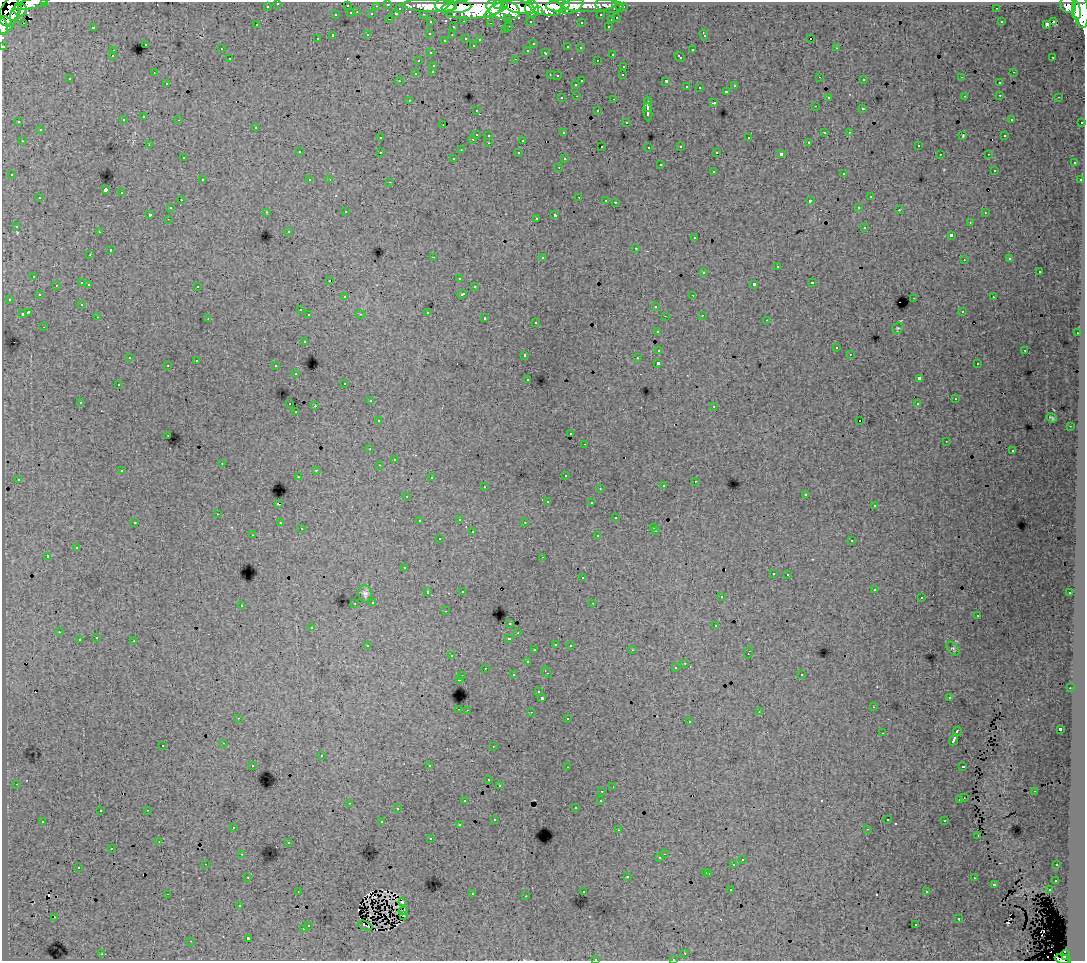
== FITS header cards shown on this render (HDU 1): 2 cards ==
NAXIS1  =                 1083
NAXIS2  =                  959

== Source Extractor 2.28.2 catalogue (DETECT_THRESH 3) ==
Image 1083 x 959 px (HDU 1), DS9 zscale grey, 1 PNG px = 1 image px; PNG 1087 x 963 px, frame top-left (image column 1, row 959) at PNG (2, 2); each listed source drawn as its Kron ellipse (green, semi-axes under 4 px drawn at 4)
Background 53.9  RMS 0.56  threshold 1.69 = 3 sigma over >= 5 px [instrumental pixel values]
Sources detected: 466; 2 with non-positive FLUX_AUTO (blend fragments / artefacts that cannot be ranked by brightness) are neither listed nor drawn; the other 464 listed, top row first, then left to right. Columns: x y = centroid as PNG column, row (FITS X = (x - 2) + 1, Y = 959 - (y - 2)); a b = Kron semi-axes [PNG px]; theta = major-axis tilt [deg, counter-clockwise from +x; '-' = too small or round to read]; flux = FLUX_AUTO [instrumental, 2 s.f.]
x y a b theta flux
45 2 3 2 - 1100
32 3 17 5 15 33000
278 3 3 3 - 780
388 4 3 3 - 1300
497 4 4 3 - 19000
589 5 26 7 2 25000
1068 5 8 7 - 38000
267 6 3 3 - 520
347 6 3 3 - 420
376 6 3 2 - 200
430 6 27 6 -2 97000
445 6 10 7 4 77000
558 6 12 5 4 47000
572 6 12 6 26 39000
609 6 14 6 -9 10000
457 7 15 5 5 80000
519 7 16 6 -13 120000
546 7 17 8 -10 99000
620 7 3 3 - 640
623 7 3 3 - 810
400 8 3 3 - 350
476 8 32 10 7 270000
996 8 3 2 - 110
503 9 17 9 -16 190000
532 9 9 6 -83 71000
20 10 7 6 - 27000
494 10 12 4 36 45000
1081 10 18 7 -83 190000
538 11 4 3 - 24000
1076 11 9 4 -85 76000
16 12 10 4 64 30000
357 12 3 2 - 57
351 13 3 3 - 290
372 14 3 3 - 370
396 14 3 3 - 560
423 14 3 2 - 490
8 15 20 9 71 94000
336 15 3 3 - 99
601 15 3 3 - 430
508 18 3 3 - 350
617 18 3 3 - 130
389 19 3 2 - 91
611 20 3 3 - 150
5 21 7 4 -27 47000
464 21 3 2 - 130
530 21 3 3 - 530
431 22 3 3 - 1000
581 22 3 2 - 48
1001 22 3 2 - 39
1054 22 3 3 - 2500
23 23 2 2 - 28
490 23 3 2 - 33
1046 24 4 3 - 290
257 25 2 2 - 23
3 26 8 5 -83 21000
509 26 3 2 - 130
608 26 3 2 - 150
93 27 3 2 - 330
453 27 3 2 - 43
505 30 3 2 - 78
430 33 3 3 - 69
704 34 5 2 - 91
368 35 3 3 - 170
452 35 3 2 - 63
332 36 3 3 - 460
466 38 3 3 - 87
811 38 3 3 - 19000
318 39 3 3 - 54
445 40 3 2 - 32
480 40 3 2 - 58
145 44 3 3 - 140
533 44 2 2 - 36
473 45 3 3 - 57
3 46 3 3 - 2400
568 47 3 3 - 230
580 48 3 2 - 76
836 48 3 2 - 86
221 49 3 2 - 57
528 50 3 3 - 70
692 50 3 3 - 130
113 51 3 2 - 100
431 53 3 3 - 110
546 53 4 3 - 110
612 54 3 3 - 160
112 56 3 2 - 56
680 57 6 3 -44 150
1053 57 3 2 - 61
230 59 3 2 - 45
516 59 3 2 - 230
597 60 3 2 - 69
419 61 3 2 - 38
434 65 3 3 - 130
624 66 3 3 - 180
433 71 3 3 - 120
1013 72 3 2 - 150
154 73 2 2 - 28
416 73 3 2 - 100
550 75 3 2 - 59
623 75 3 2 - 42
557 76 3 3 - 49
820 77 3 2 - 41
962 77 3 3 - 23
70 79 3 3 - 81
864 80 3 2 - 110
399 81 4 3 - 47
582 81 3 2 - 270
666 81 3 3 - 380
167 83 3 2 - 76
999 83 3 3 - 180
576 84 3 3 - 120
735 86 3 3 - 78
686 87 3 3 - 44
699 88 3 2 - 45
726 91 3 3 - 150
1000 95 3 2 - 73
577 96 3 2 - 130
965 96 3 2 - 21
828 97 3 3 - 99
1059 97 3 2 - 71
562 98 3 2 - 88
614 99 3 2 - 110
409 100 3 2 - 92
714 103 3 3 - 530
648 104 8 2 -89 900
815 106 3 2 - 42
863 109 3 3 - 260
476 110 2 2 - 55
598 111 3 3 - 120
648 112 9 3 -82 1200
144 117 3 3 - 160
1011 119 3 2 - 63
123 120 3 3 - 140
179 120 3 2 - 61
19 122 3 2 - 47
626 122 3 2 - 58
1082 122 3 2 - 270
443 125 2 2 - 25
256 127 3 3 - 80
40 130 3 3 - 160
825 132 3 2 - 240
849 132 3 2 - 160
563 133 3 3 - 69
476 134 3 3 - 450
489 135 3 3 - 130
963 136 4 3 - 200
1005 136 3 2 - 56
380 138 3 2 - 75
749 138 3 3 - 150
473 139 3 2 - 130
523 140 3 3 - 320
22 141 3 2 - 120
809 142 3 3 - 38
489 143 3 2 - 180
149 145 3 2 - 48
918 145 3 2 - 70
602 146 3 2 - 75
681 146 3 3 - 110
649 147 3 3 - 75
461 150 3 2 - 39
299 152 3 3 - 120
380 152 3 2 - 100
717 152 3 2 - 48
519 153 3 3 - 78
781 154 4 3 - 950
940 154 2 2 - 49
988 154 3 2 - 69
183 158 3 2 - 58
454 158 3 2 - 58
564 159 3 3 - 63
1074 163 3 3 - 110
660 165 3 3 - 130
559 167 3 2 - 89
994 170 3 3 - 51
713 172 3 3 - 150
844 173 3 3 - 160
12 175 3 3 - 72
202 180 3 3 - 150
310 180 3 3 - 83
330 180 2 2 - 31
1080 180 3 3 - 82
390 182 3 2 - 120
105 190 3 3 - 3200
122 193 3 3 - 230
579 197 3 2 - 160
870 197 3 3 - 200
40 198 3 3 - 170
181 200 3 2 - 60
606 200 3 2 - 65
810 201 3 3 - 580
615 202 3 2 - 62
859 207 3 3 - 85
170 208 3 3 - 66
899 210 3 3 - 60
266 212 3 2 - 97
346 212 3 2 - 110
985 213 3 2 - 73
150 214 3 3 - 530
555 215 4 3 - 550
536 218 3 3 - 100
168 219 3 2 - 77
970 222 3 2 - 60
16 226 3 3 - 65
865 227 3 3 - 240
289 231 3 3 - 130
99 232 3 2 - 100
951 235 3 3 - 350
695 238 3 3 - 160
636 248 3 3 - 150
110 250 3 3 - 260
90 255 3 2 - 110
433 257 2 2 - 350
542 257 3 3 - 170
1010 259 3 3 - 65
964 260 3 2 - 65
777 267 3 3 - 250
1039 271 3 3 - 220
704 272 3 3 - 310
34 276 3 3 - 95
459 278 3 2 - 58
330 280 3 2 - 30
82 283 3 3 - 340
812 283 3 3 - 200
89 284 3 2 - 140
754 284 4 3 - 1000
56 285 3 3 - 130
197 286 3 3 - 160
474 287 3 3 - 98
462 294 4 3 - 290
39 295 3 3 - 75
693 295 3 2 - 96
345 297 3 3 - 77
993 297 3 2 - 76
914 298 3 2 - 110
9 299 3 2 - 180
82 304 3 3 - 58
656 306 3 3 - 180
300 310 3 2 - 87
962 311 3 2 - 70
28 312 4 3 - 790
427 312 3 3 - 270
22 314 3 3 - 130
361 314 5 4 - 63
309 315 3 3 - 110
702 315 3 2 - 32
665 316 2 2 - 20
98 317 3 2 - 73
485 318 3 3 - 170
208 319 3 2 - 25
767 320 3 2 - 71
536 322 3 3 - 96
44 327 3 2 - 61
898 328 6 5 - 50
657 331 3 3 - 90
1077 333 3 2 - 99
304 341 3 3 - 85
836 348 3 3 - 89
659 350 4 3 - 470
1025 350 3 2 - 230
850 354 3 2 - 49
525 355 3 3 - 130
130 357 3 2 - 64
637 358 3 2 - 70
196 361 3 2 - 35
658 363 3 3 - 1100
977 364 3 2 - 59
168 365 3 2 - 87
276 366 3 3 - 210
296 374 3 2 - 81
919 378 4 3 - 1300
528 379 3 3 - 110
345 383 3 2 - 66
118 385 3 3 - 170
955 399 3 2 - 46
370 401 3 3 - 92
80 402 3 3 - 88
290 404 3 2 - 100
917 404 3 3 - 100
315 406 3 2 - 230
714 406 3 2 - 77
296 412 3 2 - 58
1052 418 5 3 - 59
378 421 3 3 - 140
860 421 3 2 - 45
1070 426 3 2 - 42
571 434 2 2 - 56
168 435 3 2 - 79
946 441 2 2 - 21
585 444 3 2 - 54
370 449 3 2 - 48
1012 451 3 3 - 67
394 459 3 2 - 59
222 463 3 2 - 36
379 465 3 2 - 69
316 470 3 3 - 140
122 471 3 3 - 91
565 475 3 2 - 83
298 477 3 3 - 170
431 477 3 2 - 62
18 479 3 2 - 58
695 481 3 2 - 65
485 486 3 2 - 200
663 486 3 3 - 110
600 488 3 3 - 61
805 494 3 2 - 14
407 496 3 2 - 47
547 502 3 2 - 100
591 503 3 3 - 61
278 504 3 3 - 550
874 506 3 3 - 62
218 514 3 2 - 69
616 518 3 3 - 160
459 519 3 2 - 240
419 521 3 3 - 67
525 522 3 3 - 68
135 523 2 2 - 24
280 523 3 3 - 150
654 527 3 2 - 58
301 529 3 2 - 36
656 531 3 2 - 120
472 532 3 3 - 210
253 535 3 2 - 67
598 536 3 3 - 92
439 539 3 3 - 150
852 541 3 3 - 98
77 548 3 3 - 300
48 557 3 3 - 950
543 557 2 2 - 50
404 568 3 3 - 69
773 573 3 3 - 83
788 574 3 2 - 160
582 578 3 3 - 200
874 589 3 3 - 130
462 591 3 3 - 68
428 592 3 3 - 170
1070 593 3 2 - 76
365 594 9 6 -79 130
721 597 3 3 - 77
921 598 3 2 - 37
373 602 3 3 - 110
355 603 3 2 - 160
593 603 3 2 - 36
241 605 3 3 - 110
445 611 3 2 - 73
978 615 3 2 - 53
510 623 3 3 - 120
716 626 3 3 - 220
312 627 3 3 - 120
59 632 3 2 - 81
518 633 3 2 - 63
96 638 3 3 - 170
509 638 3 3 - 290
79 640 3 3 - 200
134 641 3 3 - 340
556 644 3 2 - 110
570 645 3 2 - 170
368 646 4 3 - 110
953 649 8 5 -49 65
535 650 3 3 - 180
632 650 3 2 - 97
748 653 6 2 70 160
452 656 3 2 - 89
527 662 3 3 - 160
685 663 3 2 - 91
485 668 3 2 - 97
675 668 3 3 - 61
547 672 6 2 -55 200
801 674 3 3 - 110
513 675 3 3 - 69
462 676 3 3 - 200
459 679 3 3 - 610
1070 688 3 2 - 69
539 692 3 3 - 120
949 697 3 2 - 52
542 698 3 3 - 890
873 707 3 2 - 57
459 709 3 2 - 160
467 710 3 2 - 100
531 712 3 2 - 100
759 712 4 3 - 38
238 718 3 2 - 34
568 719 3 3 - 100
689 722 3 3 - 190
1060 729 3 3 - 840
957 731 4 3 - 490
882 733 3 2 - 31
954 740 6 3 62 1100
224 743 3 2 - 130
163 745 3 2 - 65
493 746 2 2 - 24
321 756 3 2 - 190
253 765 3 3 - 83
430 766 3 3 - 1300
963 766 3 3 - 310
567 767 3 2 - 46
489 780 3 3 - 73
16 784 3 2 - 110
499 785 3 3 - 110
613 787 3 2 - 40
602 791 3 2 - 98
1034 791 3 2 - 54
964 798 3 2 - 30
960 799 3 2 - 61
601 800 3 3 - 200
465 801 3 3 - 190
349 803 3 2 - 150
575 808 3 3 - 63
397 809 3 3 - 48
147 810 3 2 - 200
100 811 3 2 - 77
495 819 3 2 - 73
887 820 3 3 - 66
43 821 3 2 - 80
945 821 3 3 - 120
382 822 3 3 - 340
459 825 3 3 - 150
233 827 3 2 - 77
867 829 3 2 - 51
618 830 3 2 - 54
978 835 3 2 - 61
431 838 3 2 - 65
159 842 3 3 - 25
289 842 3 3 - 81
112 848 3 3 - 74
242 854 3 2 - 170
664 854 2 2 - 79
660 858 3 2 - 72
742 860 3 3 - 47
206 864 2 2 - 58
734 865 3 3 - 400
1057 865 3 2 - 130
78 868 3 3 - 94
706 872 3 3 - 170
709 873 3 3 - 180
248 877 3 2 - 100
627 877 3 3 - 360
974 878 2 2 - 29
1056 880 3 3 - 95
994 884 3 3 - 360
731 890 3 2 - 67
1049 890 3 3 - 260
298 891 2 2 - 24
583 892 3 3 - 140
927 892 3 2 - 96
167 894 3 2 - 230
472 894 3 2 - 190
526 896 3 2 - 45
402 902 3 3 - 7.1
239 905 3 3 - 52
403 911 4 2 - 59
403 915 3 2 - 39
55 917 3 2 - 25
959 919 3 3 - 160
308 925 3 3 - 140
916 925 3 2 - 110
365 926 7 2 -23 40
303 929 3 3 - 140
248 938 3 3 - 390
191 941 3 2 - 26
685 953 3 2 - 140
102 954 3 2 - 180
1066 955 5 3 - 18000
595 959 3 3 - 240
673 959 3 2 - 100
1063 959 8 5 -11 35000
At the frame edge (FLAGS 8, measured only in part): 9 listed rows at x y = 45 2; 32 3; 278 3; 5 21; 3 26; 3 46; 595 959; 673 959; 1063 959
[2 non-positive-flux detections neither listed nor drawn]